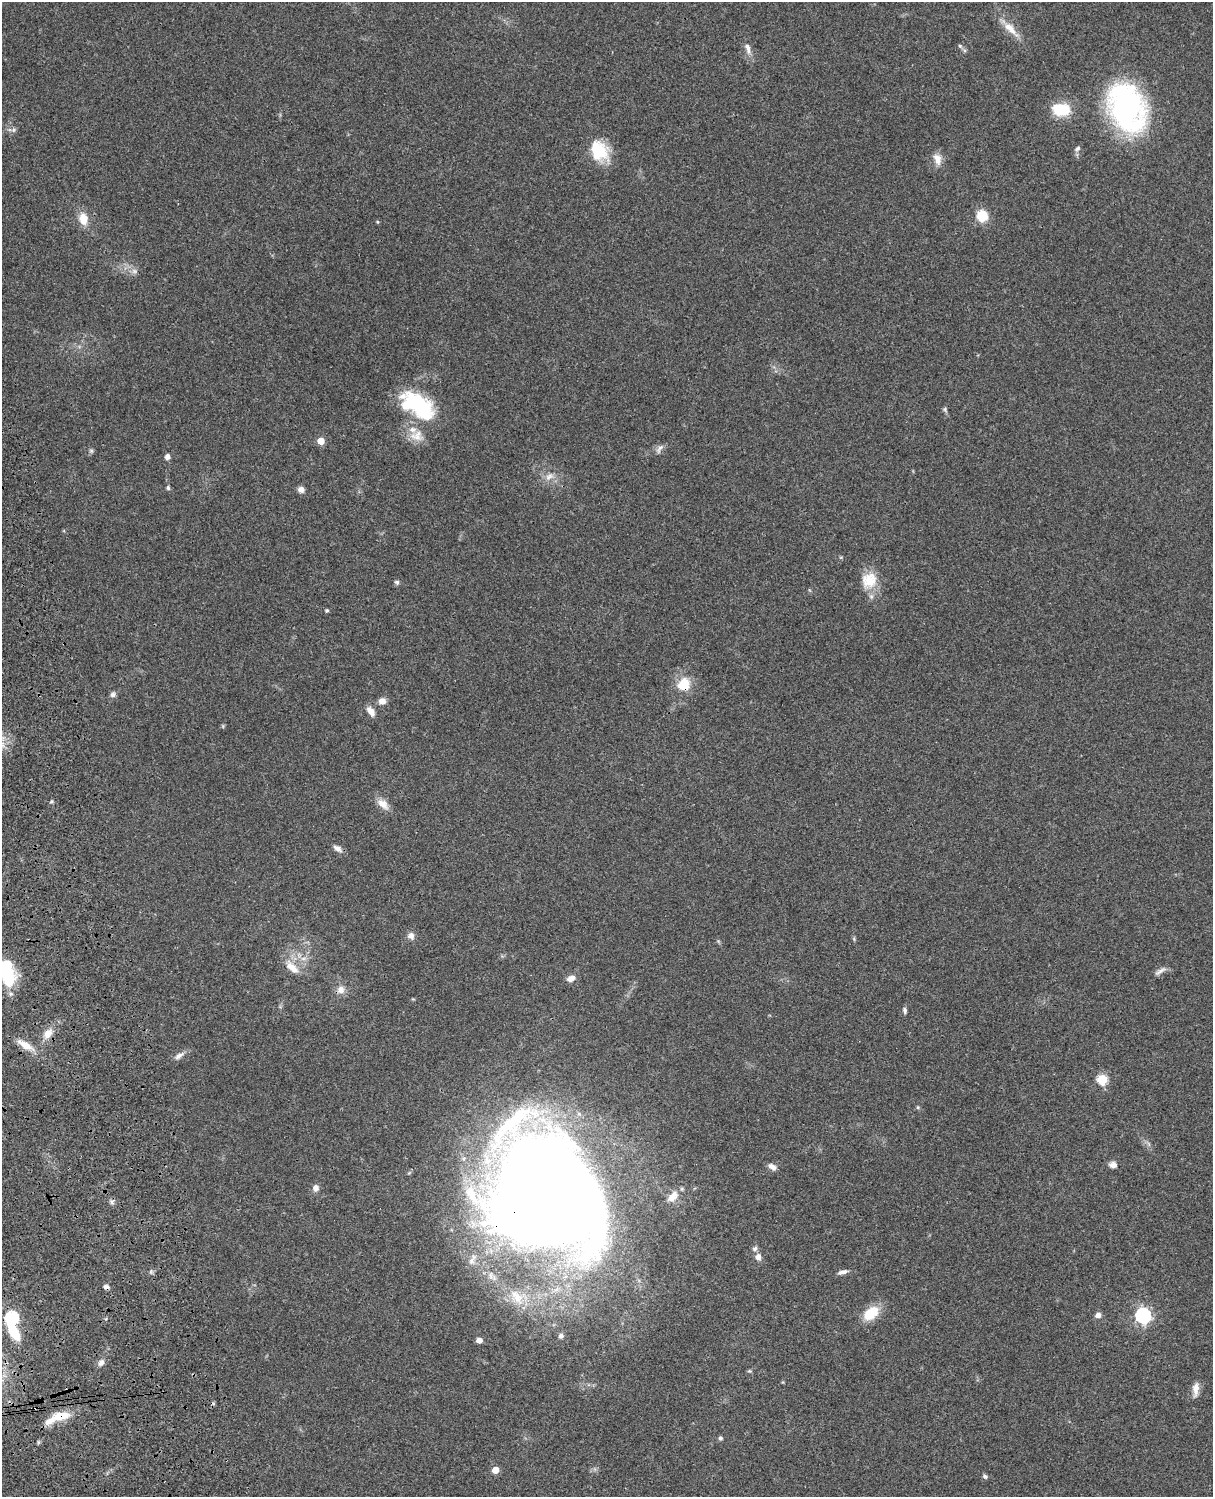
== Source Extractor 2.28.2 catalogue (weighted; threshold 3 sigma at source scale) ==
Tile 7 of 4 x 3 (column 3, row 2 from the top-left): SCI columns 2545-3755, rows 1777-3271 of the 5088 x 4934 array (HDU 1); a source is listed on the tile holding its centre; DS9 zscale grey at full resolution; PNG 1215 x 1499 px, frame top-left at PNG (2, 2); no overlay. Shown black and unused: <1% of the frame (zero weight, under 3 of 4 exposures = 6% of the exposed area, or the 3 px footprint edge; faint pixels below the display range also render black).
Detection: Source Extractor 2.28.2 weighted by HDU 2 'WHT'; one run over the whole footprint, this tile lists its part. Background 0.0873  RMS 0.0063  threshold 0.0284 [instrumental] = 3 sigma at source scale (4.5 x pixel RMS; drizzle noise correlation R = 1.50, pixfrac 1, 0.05/0.05 arcsec/px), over >= 5 px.
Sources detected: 74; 1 too faint to see at this stretch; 1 inside a brighter object's white glare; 1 cosmic-ray / hot-pixel residue — not listed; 3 inside a brighter listed object's ellipse — not listed separately; the other 68 listed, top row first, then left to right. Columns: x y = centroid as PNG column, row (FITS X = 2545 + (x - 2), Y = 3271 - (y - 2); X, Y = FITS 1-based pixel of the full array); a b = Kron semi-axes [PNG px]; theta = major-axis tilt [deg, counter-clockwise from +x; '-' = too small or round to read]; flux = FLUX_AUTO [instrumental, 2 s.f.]
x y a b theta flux
1010 29 28 10 -46 9.4
960 46 6 5 - 1.1
748 48 16 7 -71 4.1
1126 107 45 32 -70 160
1061 109 19 12 -9 21
13 130 7 5 -85 1.4
1077 149 8 5 33 1.6
599 151 26 19 -57 23
937 159 16 10 -70 5.6
982 215 7 7 - 23
83 219 14 10 -85 9
377 222 5 3 - 0.61
418 406 44 22 -35 55
945 409 8 5 -64 1.2
417 436 19 15 -1 9.1
321 441 5 5 - 9.6
660 449 15 6 56 2.4
91 451 6 5 - 1.1
167 456 6 6 - 2.4
549 477 14 7 29 4.3
168 488 6 4 -74 1.1
301 489 7 6 - 3
869 580 23 21 50 15
397 582 7 6 - 1.3
327 610 4 4 - 0.86
684 684 19 16 55 13
113 694 8 7 - 1.9
382 701 9 8 - 4
371 711 12 7 -55 4.5
383 804 18 10 -41 6
338 848 12 7 -34 3.2
411 936 9 9 - 3
854 939 6 4 -72 0.84
303 958 9 4 8 2.2
292 967 21 10 -44 8.9
6 971 29 16 -75 45
1160 971 20 5 33 2.9
571 978 9 6 24 4.6
341 990 11 10 - 4.4
905 1010 8 5 -84 1.5
48 1033 13 10 53 6.9
25 1045 28 9 -31 8.8
179 1056 15 7 35 3.4
1102 1079 6 6 - 31
918 1107 6 3 72 0.7
1113 1165 10 8 -11 3
772 1167 10 6 -32 3.4
316 1188 8 7 - 3.1
547 1195 114 88 -51 1300
672 1197 17 9 46 6.7
112 1202 7 6 - 1.6
755 1249 8 6 38 1.7
758 1257 9 7 -83 3.5
843 1272 14 5 14 2.5
516 1297 26 14 -52 14
871 1313 21 13 38 15
1098 1315 7 6 - 2.7
1143 1315 8 7 - 110
12 1318 6 6 - 93
561 1336 7 6 - 1.7
479 1340 5 5 - 4.7
101 1362 9 7 63 3
749 1371 6 5 - 0.85
1196 1389 18 8 85 5.1
60 1416 25 10 11 13
720 1438 6 5 - 1.2
495 1470 5 5 - 10
985 1476 6 6 - 1.3
Overlapping masked pixels (flux is a lower limit): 3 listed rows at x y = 684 684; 547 1195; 60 1416
Isophote crosses this tile's border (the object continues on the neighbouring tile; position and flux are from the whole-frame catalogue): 1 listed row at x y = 6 971